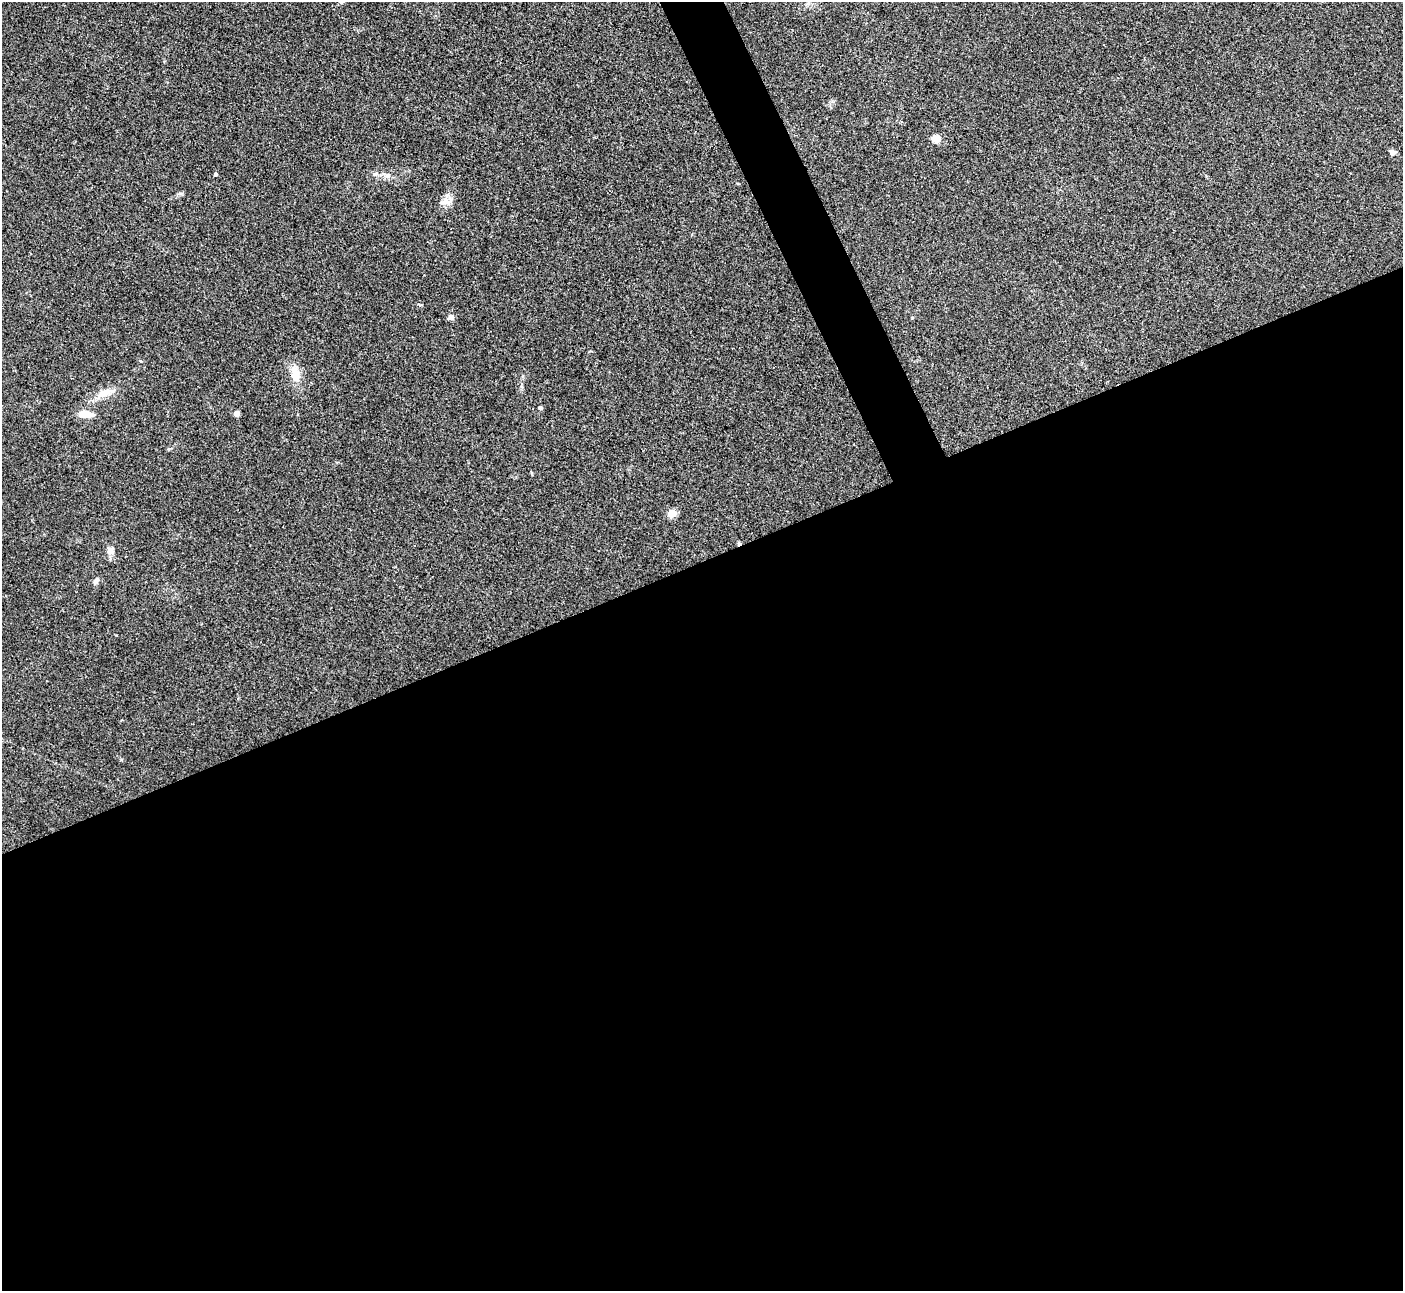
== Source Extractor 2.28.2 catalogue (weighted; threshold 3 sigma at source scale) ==
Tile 15 of 4 x 4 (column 3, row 4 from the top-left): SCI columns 2802-4202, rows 151-1439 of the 5603 x 5591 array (HDU 1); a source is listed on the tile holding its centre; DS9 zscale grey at full resolution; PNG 1405 x 1293 px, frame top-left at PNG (2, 2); no overlay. Shown black and unused: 58% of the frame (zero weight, under 3 of 4 exposures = <1% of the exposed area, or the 3 px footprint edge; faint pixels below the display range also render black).
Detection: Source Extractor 2.28.2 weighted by HDU 2 'WHT'; one run over the whole footprint, this tile lists its part. Background 0.106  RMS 0.0063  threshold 0.0281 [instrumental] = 3 sigma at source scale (4.5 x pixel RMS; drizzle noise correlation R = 1.50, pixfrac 1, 0.05/0.05 arcsec/px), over >= 5 px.
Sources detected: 14; all 14 listed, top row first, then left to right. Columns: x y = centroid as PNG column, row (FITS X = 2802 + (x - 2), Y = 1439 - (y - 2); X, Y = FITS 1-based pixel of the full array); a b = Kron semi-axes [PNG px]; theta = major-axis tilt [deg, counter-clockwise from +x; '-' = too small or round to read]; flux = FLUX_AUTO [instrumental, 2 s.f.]
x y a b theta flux
936 139 5 5 - 22
1392 152 4 4 - 5.7
215 174 4 4 - 1.5
375 174 6 4 18 0.94
445 201 14 7 55 4
451 317 7 6 - 2.1
294 371 18 12 -68 7.9
105 393 19 9 28 7.1
540 408 5 4 - 0.95
86 414 19 8 -4 6.8
237 414 4 4 - 6.5
672 513 10 8 26 4.8
110 551 9 7 -85 3.8
96 581 10 6 47 1.8